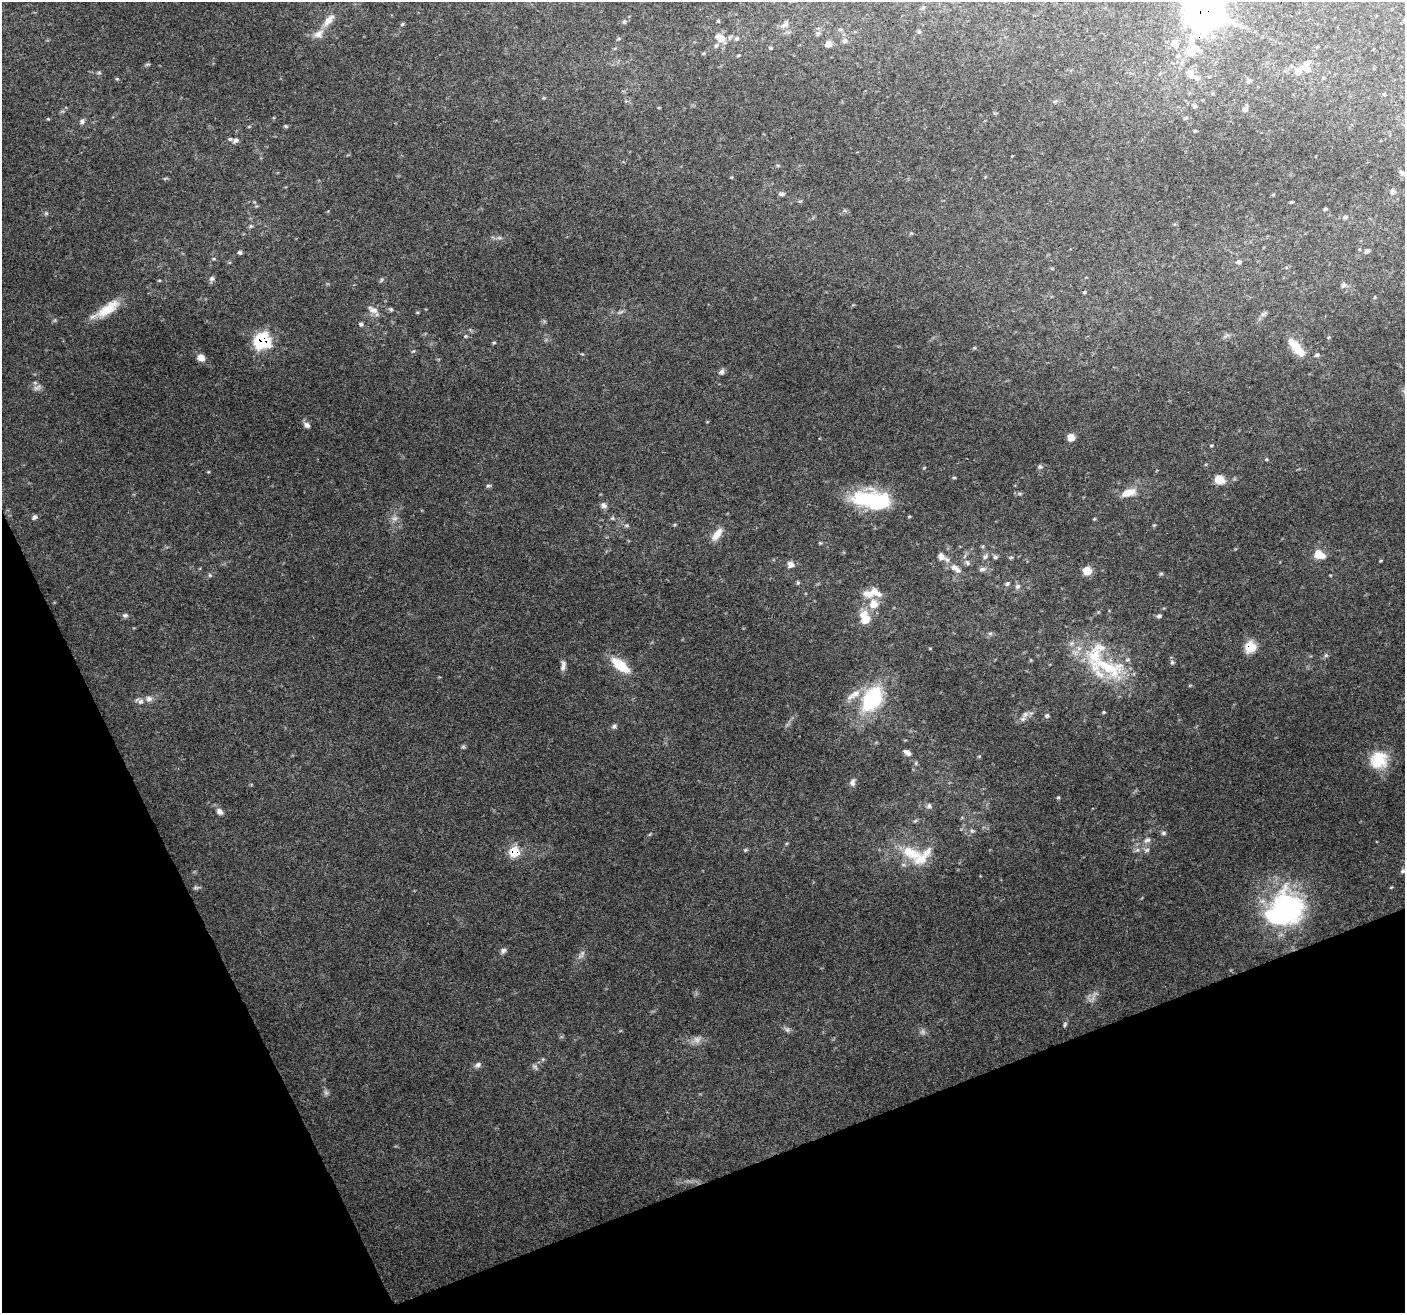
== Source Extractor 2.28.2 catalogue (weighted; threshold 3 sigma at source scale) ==
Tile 14 of 4 x 4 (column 2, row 4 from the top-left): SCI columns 1410-2812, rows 145-1455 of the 5620 x 5476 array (HDU 1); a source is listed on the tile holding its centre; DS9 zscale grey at full resolution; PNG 1407 x 1315 px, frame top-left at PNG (2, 2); no overlay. Shown black and unused: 20% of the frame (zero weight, under 3 of 4 exposures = <1% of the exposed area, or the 3 px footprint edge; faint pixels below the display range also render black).
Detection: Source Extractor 2.28.2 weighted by HDU 2 'WHT'; one run over the whole footprint, this tile lists its part. Background 0.177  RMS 0.0069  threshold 0.0311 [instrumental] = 3 sigma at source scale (4.5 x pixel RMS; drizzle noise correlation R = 1.50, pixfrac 1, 0.0396/0.0396 arcsec/px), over >= 5 px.
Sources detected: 160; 5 too faint to see at this stretch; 2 inside a brighter object's white glare — not listed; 14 inside a brighter listed object's ellipse — not listed separately; the other 139 listed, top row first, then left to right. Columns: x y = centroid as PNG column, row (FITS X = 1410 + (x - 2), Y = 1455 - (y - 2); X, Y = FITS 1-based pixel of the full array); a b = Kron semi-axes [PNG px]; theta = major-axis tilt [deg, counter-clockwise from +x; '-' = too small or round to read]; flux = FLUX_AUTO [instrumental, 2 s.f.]
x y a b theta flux
923 8 7 3 53 0.97
1204 10 12 12 - 1500
329 20 18 8 49 6.6
624 22 6 4 -70 0.97
402 24 6 4 45 0.86
784 25 13 6 37 2.4
840 30 7 3 0 1
919 31 5 4 - 1
818 33 7 5 67 1.5
737 38 6 6 - 1.5
721 39 12 10 -60 6.3
845 41 6 6 - 1.8
1175 43 8 8 - 3.4
828 44 7 6 - 3.9
770 48 5 4 - 0.73
1194 48 11 9 27 5.8
704 53 5 3 - 0.74
1178 56 6 5 - 1.1
1307 64 16 7 56 3.8
1298 72 10 9 - 4.9
99 73 6 5 - 1.1
1190 74 12 8 -62 5.1
117 79 5 4 - 0.77
1249 81 6 5 - 1.3
1055 101 6 4 18 1
1194 106 5 5 - 1.6
1245 109 7 7 - 2.3
1185 118 6 4 16 1.3
82 122 8 5 75 1.9
286 126 5 4 - 0.9
1195 131 4 4 - 0.7
235 140 7 6 - 2.1
1402 172 8 5 -26 1.5
1392 192 7 5 -76 1.9
781 194 8 5 -7 1.8
1291 202 4 3 - 0.87
1325 209 4 4 - 0.98
46 213 6 4 -45 0.96
1345 217 7 5 14 1.5
251 226 5 5 - 1.1
911 233 5 4 - 0.74
499 238 7 4 17 1.3
1367 251 6 5 - 1.6
240 253 5 5 - 1.2
213 259 6 3 0 0.8
1238 262 7 5 10 1.8
212 279 7 6 - 1.9
381 280 6 4 71 0.93
1343 285 7 6 - 1.6
1084 292 5 3 - 0.61
106 309 39 11 31 16
391 309 7 4 -45 0.95
373 310 15 8 -28 4.5
621 312 10 3 21 1.3
1263 314 11 4 27 1.7
361 324 6 5 - 1.1
465 336 5 4 - 0.84
262 341 9 9 - 71
494 343 5 4 - 0.74
1298 349 26 9 -51 13
1317 355 6 4 26 1.2
201 357 9 8 - 4.6
721 372 8 7 - 2.1
37 388 12 7 28 2.8
307 425 9 7 -29 2.8
1071 437 6 6 - 7.3
1211 446 5 3 - 0.62
1040 467 7 6 - 1.5
954 478 5 3 - 0.72
1219 479 11 9 -29 8.3
488 486 7 5 1 1.1
1128 492 17 9 19 9.4
869 500 48 21 -11 47
604 505 8 8 - 2.5
34 517 7 6 - 1.9
394 518 9 6 1 2.7
612 518 5 5 - 1.1
626 525 6 3 -18 1.1
674 525 5 4 - 0.74
1154 525 5 3 - 0.69
717 534 19 8 53 7
820 543 5 4 - 0.74
1319 554 13 9 -23 10
941 556 11 8 -42 4.4
985 556 9 6 50 2.1
995 557 7 5 -1 1.4
1011 557 5 4 - 0.96
1381 561 5 3 - 0.6
967 563 8 5 -50 1.8
791 565 8 8 - 3.8
956 568 18 8 -38 6.6
982 569 9 6 18 2.2
1087 571 7 7 - 12
1161 574 6 4 0 0.98
210 575 6 4 -89 0.88
798 583 6 5 - 1
1007 584 6 6 - 1.5
1018 586 7 7 - 2.1
874 592 20 9 -29 7
874 604 12 11 - 8.9
125 615 7 6 - 1.6
1159 616 6 5 - 1.5
865 620 11 8 48 7.8
990 633 7 4 0 1.2
1250 647 7 7 - 28
1326 655 6 5 - 1.1
1172 662 7 6 - 1.6
620 665 24 10 -39 18
563 666 14 6 83 3
1109 667 65 23 -15 49
149 699 9 8 - 3.2
872 699 30 19 59 56
1104 712 4 4 - 0.67
1025 714 10 7 64 3
1047 716 6 5 - 1.3
614 726 6 6 - 1.5
463 747 5 5 - 1.1
907 753 9 6 -35 3.5
1379 760 23 22 - 21
852 782 11 7 75 2.7
1058 797 5 3 - 0.71
929 806 7 6 - 1.8
220 811 10 8 -46 2.8
915 821 6 4 19 1
972 831 7 5 -62 1.5
1163 833 7 5 0 1.5
1147 840 10 7 27 2.9
745 850 5 4 - 0.87
1147 850 8 6 4 1.9
514 852 9 8 - 18
914 855 44 17 -31 26
1403 871 7 6 - 1.5
196 888 10 4 11 1.2
1285 909 45 37 37 120
503 950 8 6 19 1.9
1065 1024 7 5 73 1.2
787 1030 8 6 -22 1.9
697 1039 11 10 - 4.1
478 1065 8 7 - 2.2
Overlapping masked pixels (flux is a lower limit): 5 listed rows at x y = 1204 10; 106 309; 262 341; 1250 647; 514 852
Isophote crosses this tile's border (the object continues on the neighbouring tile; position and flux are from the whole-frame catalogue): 1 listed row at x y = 1204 10